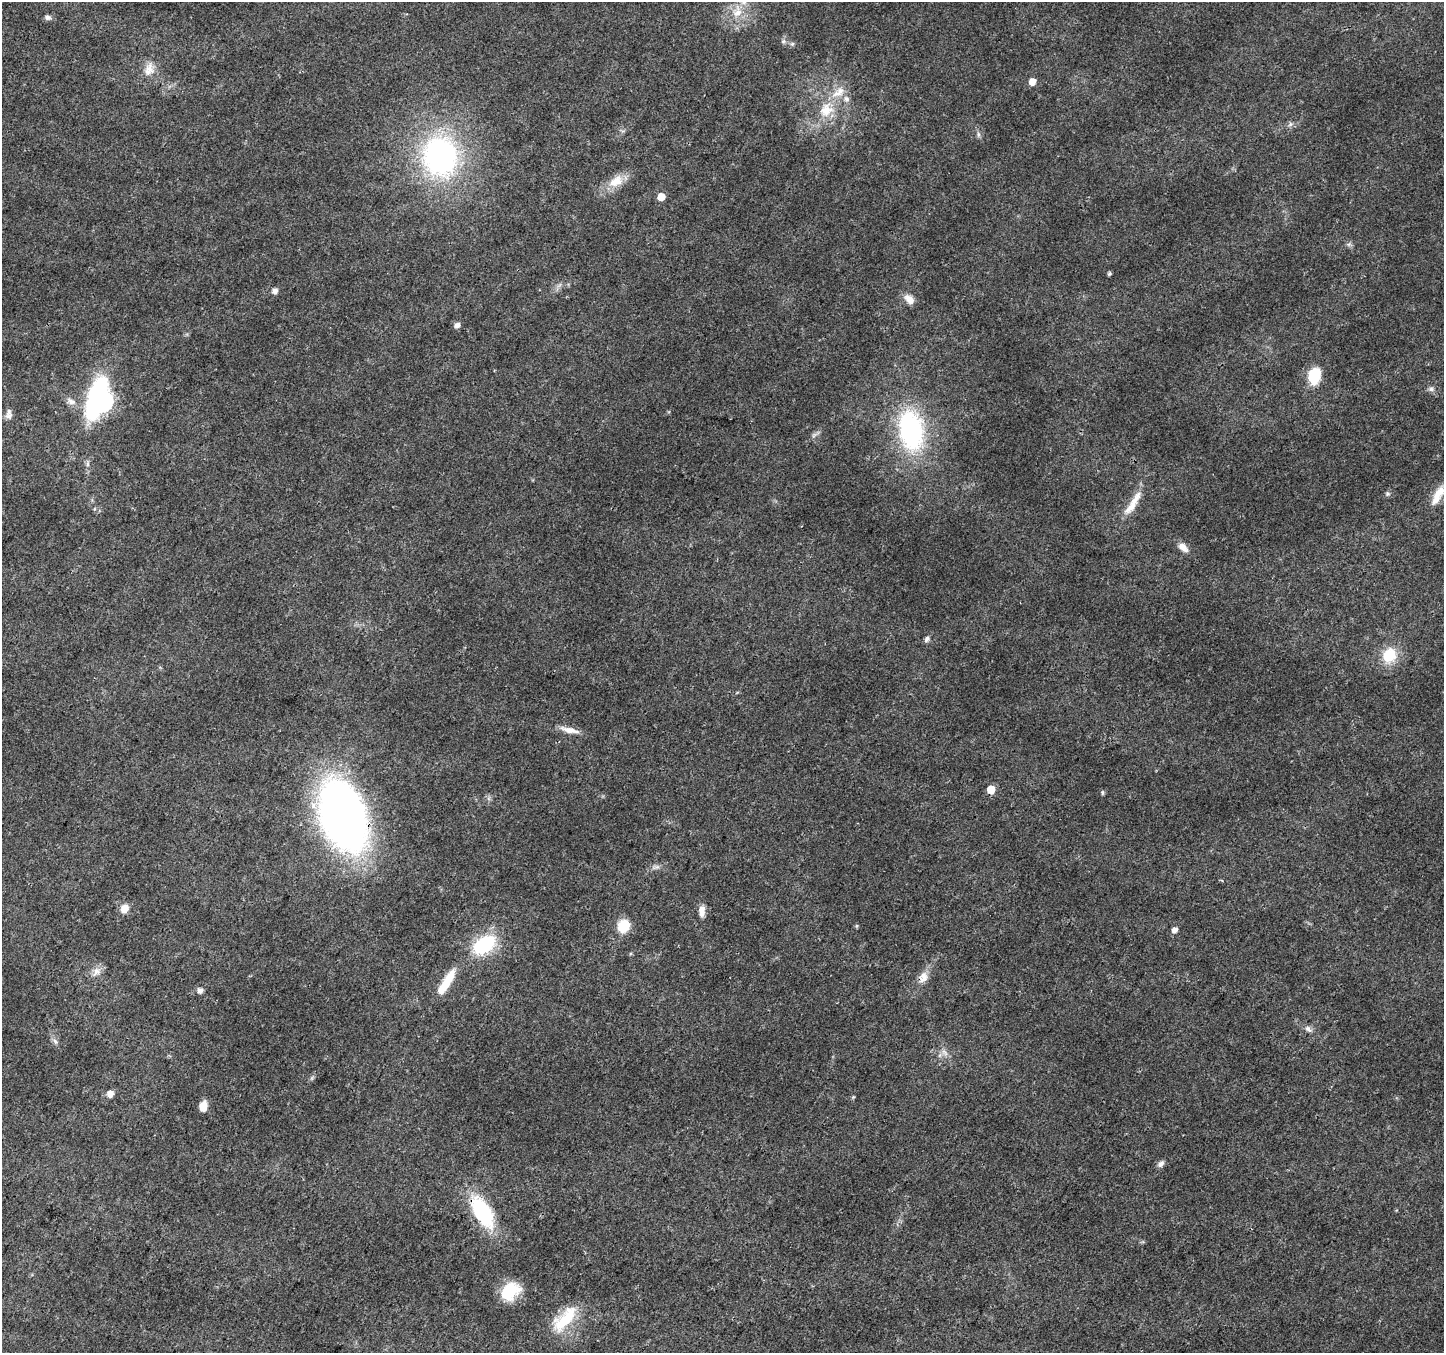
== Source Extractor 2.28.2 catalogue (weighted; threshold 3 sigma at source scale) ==
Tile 7 of 4 x 4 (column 3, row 2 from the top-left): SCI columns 2893-4334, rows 2970-4320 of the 5777 x 5873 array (HDU 1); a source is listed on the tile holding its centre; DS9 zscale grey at full resolution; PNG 1446 x 1355 px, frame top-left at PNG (2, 2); no overlay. Shown black and unused: <1% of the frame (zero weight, under 3 of 4 exposures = <1% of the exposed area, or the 3 px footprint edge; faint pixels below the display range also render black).
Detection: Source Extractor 2.28.2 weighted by HDU 2 'WHT'; one run over the whole footprint, this tile lists its part. Background 0.0298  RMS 0.0024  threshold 0.0108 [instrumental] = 3 sigma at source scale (4.5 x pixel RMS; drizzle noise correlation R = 1.50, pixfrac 1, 0.0396/0.0396 arcsec/px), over >= 5 px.
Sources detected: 61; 1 too faint to see at this stretch — not listed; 5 inside a brighter listed object's ellipse — not listed separately; the other 55 listed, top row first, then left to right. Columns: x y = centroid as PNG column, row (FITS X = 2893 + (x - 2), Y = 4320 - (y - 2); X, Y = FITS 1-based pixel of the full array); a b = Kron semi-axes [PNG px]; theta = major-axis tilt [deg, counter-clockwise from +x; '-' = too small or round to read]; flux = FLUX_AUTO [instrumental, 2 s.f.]
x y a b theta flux
737 13 15 11 51 3.5
48 17 8 6 -16 0.71
783 41 7 5 44 0.52
792 44 6 4 18 0.38
149 69 19 12 81 3
1032 82 5 5 - 2.6
838 92 23 11 36 3.8
826 110 21 17 36 6.3
1290 124 7 5 59 0.58
978 135 9 4 -82 0.55
440 156 34 30 -83 62
616 181 22 14 29 4.1
661 197 5 5 - 4.2
1109 274 4 4 - 0.38
275 291 6 5 - 1.3
909 299 13 9 -45 2.1
457 325 7 6 - 0.92
1314 376 14 10 75 10
1431 389 8 6 -1 0.73
102 400 18 14 84 120
71 401 13 8 -25 1.6
8 416 11 8 20 1
911 430 41 24 -80 38
88 464 7 4 -89 0.52
1439 492 21 13 50 3.5
1387 494 7 6 - 0.52
1133 503 42 9 58 4.9
1183 547 13 8 -42 2
927 639 8 6 59 0.72
1389 655 16 13 53 7.9
570 730 24 7 -13 2.5
991 789 5 5 - 5.6
1102 792 8 4 -90 0.33
343 815 46 27 -71 210
657 867 7 6 - 0.7
124 908 10 8 49 2.3
702 911 13 7 89 1.9
623 926 13 12 - 5.6
857 926 6 4 89 0.28
1174 930 5 5 - 1.5
484 945 23 14 35 17
96 972 15 10 52 1.8
923 977 16 12 68 2.4
448 980 30 10 59 5.4
200 990 6 5 - 1.2
1308 1029 11 6 -39 1
55 1041 9 4 -54 0.7
945 1052 12 6 -49 1.1
110 1094 5 5 - 2.1
853 1097 5 5 - 0.26
203 1106 9 7 78 2.8
1161 1164 10 7 40 0.88
482 1212 32 15 -58 22
510 1291 23 17 43 8.4
564 1319 41 17 48 10
Overlapping masked pixels (flux is a lower limit): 3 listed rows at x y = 343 815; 923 977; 482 1212